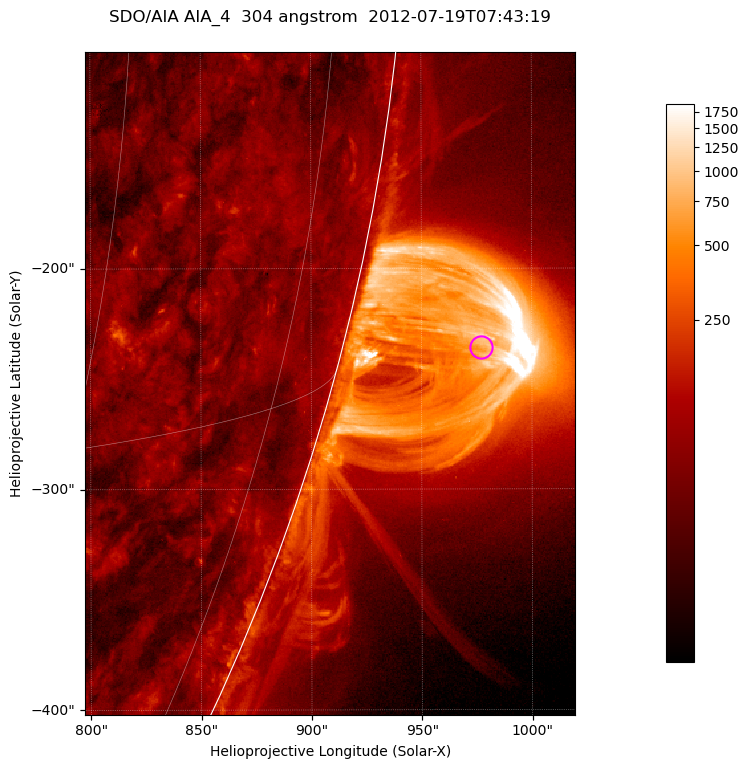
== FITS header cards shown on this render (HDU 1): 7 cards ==
TELESCOP= 'SDO/AIA '           / For AIA: SDO/AIA
INSTRUME= 'AIA_4   '           / For AIA: AIA_ATA1, AIA_ATA2, AIA_ATA3 or AIA_AT
WAVELNTH=                  304 / [angstrom] Wavelength
WAVEUNIT= 'angstrom'           / Wavelength unit: angstrom
DATE-OBS= '2012-07-19T07:43:19.127' / [ISO] Date when observation started; ISO 8
CTYPE1  = 'HPLN-TAN'           / CTYPE1; Typically HPLN
CTYPE2  = 'HPLT-TAN'           / CTYPE2; Typically HPLT

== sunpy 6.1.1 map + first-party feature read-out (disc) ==
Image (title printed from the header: SDO/AIA AIA_4  304 angstrom  2012-07-19T07:43:19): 370 x 500 px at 0.6 arcsec/px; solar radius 944 arcsec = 1573 px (partial field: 1.2% of the solar disc is inside the frame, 49% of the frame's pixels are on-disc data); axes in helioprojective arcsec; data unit not stated in the header (colour bar unlabelled)
Orientation: roll -0.132 deg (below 1 deg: not rotated)
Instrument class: DISC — disc imager (sunpy class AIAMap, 304 A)
Bright regions (active regions / flare kernels): reference = the on-disc median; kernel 3 px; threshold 5 sigma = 122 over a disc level ~60.8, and >= 1.15x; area >= 185 px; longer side >= 4 px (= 2.4 arcsec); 0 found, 0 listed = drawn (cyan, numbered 1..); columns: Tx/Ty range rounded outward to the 2 arcsec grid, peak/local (2 s.f.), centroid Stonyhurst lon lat
Off-limb structures (1.02-1.3 R_sun): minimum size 92 px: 2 found; the strongest spans PA ~250..260 deg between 1.02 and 1.14 R_sun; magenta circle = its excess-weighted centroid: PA ~255 deg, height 1.06 R_sun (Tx ~976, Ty ~-236 arcsec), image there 13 x the reference